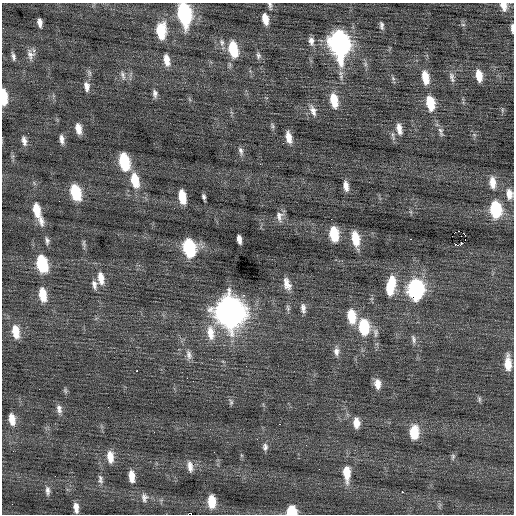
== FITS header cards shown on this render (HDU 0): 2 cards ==
NAXIS1  =                  512 / Axis length
NAXIS2  =                  512 / Axis length

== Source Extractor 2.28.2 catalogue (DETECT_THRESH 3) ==
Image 512 x 512 px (HDU 0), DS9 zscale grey, 1 PNG px = 1 image px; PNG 516 x 516 px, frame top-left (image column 1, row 512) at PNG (2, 3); no overlay
Background 0.0319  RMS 0.76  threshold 2.27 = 3 sigma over >= 5 px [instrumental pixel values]
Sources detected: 111; all 111 listed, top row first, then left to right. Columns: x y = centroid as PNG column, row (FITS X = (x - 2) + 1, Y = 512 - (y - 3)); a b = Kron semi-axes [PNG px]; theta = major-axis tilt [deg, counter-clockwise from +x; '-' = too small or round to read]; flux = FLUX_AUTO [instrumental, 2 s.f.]
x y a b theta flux
270 5 10 4 -75 120
504 6 11 8 -70 450
184 13 15 8 -80 8300
265 19 11 5 -78 580
40 23 8 4 -83 250
382 25 8 4 -77 150
463 25 6 4 -1 79
512 28 11 3 -88 170
161 31 14 8 -88 1900
311 41 10 7 -81 240
222 42 10 7 -76 210
340 43 17 10 -82 21000
233 49 15 8 -78 1900
30 55 15 9 -82 320
258 55 9 6 -81 140
13 56 10 4 -78 160
167 60 14 7 -80 480
89 72 9 5 -64 120
123 75 13 6 -71 210
451 76 10 7 -70 220
479 76 12 6 -80 650
425 77 15 7 -80 880
393 78 7 6 - 100
87 86 13 7 -83 330
155 94 10 6 -85 190
4 97 12 5 -87 1500
189 99 6 4 -70 69
334 100 15 7 -79 1100
430 103 14 8 -79 1500
313 110 16 8 -67 360
502 110 6 4 72 73
272 126 9 4 -70 100
78 129 10 5 -80 450
399 129 14 7 -79 390
441 132 14 6 -76 190
474 135 6 4 -19 77
393 136 15 4 -80 140
289 137 12 6 -78 520
62 139 11 5 -82 250
24 141 12 6 -77 260
283 143 2 2 - 25
241 151 12 6 -74 180
124 162 14 8 -78 2800
135 180 17 9 -77 1300
492 183 15 8 -84 560
346 186 11 6 -81 360
75 192 14 8 -72 2100
509 194 13 8 -82 470
182 197 12 6 -80 1100
204 197 6 3 -80 130
495 209 13 8 -84 3600
36 210 15 7 -78 980
411 212 6 4 -71 77
279 216 15 10 -87 340
41 221 16 7 -79 370
458 231 2 2 - 2700
334 234 12 7 -82 1700
465 235 2 2 - 4800
461 236 2 2 - 40
239 239 8 4 -80 280
355 239 14 6 -80 1200
410 239 2 2 - 38
47 240 10 5 -77 160
84 244 14 4 -84 130
460 244 8 3 5 1300
189 248 13 8 -79 5200
42 264 14 8 -77 3000
101 278 17 8 -81 630
94 284 12 7 -79 260
287 284 16 8 -72 450
391 286 21 9 79 1800
416 290 13 9 -88 11000
43 295 14 7 -81 990
244 295 5 5 - 100
288 308 10 5 -77 120
303 308 12 6 -81 250
230 312 16 12 -80 61000
352 316 14 8 -83 1400
364 327 13 8 -84 3000
16 332 15 8 -82 840
210 333 21 10 -83 890
375 333 14 7 -86 250
413 339 12 6 -76 190
336 351 11 8 -89 280
189 355 14 7 -80 280
508 363 16 7 -89 820
137 371 3 2 - 54
187 378 2 2 - 27
377 384 11 7 -84 470
65 391 7 5 -69 93
479 399 9 4 -79 91
231 402 9 5 -80 110
59 409 13 7 -80 260
12 419 13 7 -81 600
356 423 11 7 -87 510
280 424 2 2 - 34
414 432 13 8 89 1400
265 447 10 7 -89 180
214 452 2 2 - 36
110 457 14 7 -85 600
453 457 9 5 79 110
190 466 13 6 -79 320
347 473 18 8 -88 1000
132 476 12 6 -84 620
100 479 12 6 -81 210
48 491 13 6 -87 220
402 492 3 3 - 300
144 497 13 9 -87 260
212 501 11 7 -87 1100
76 507 11 5 -84 350
292 511 7 7 - 1600
At the frame edge (FLAGS 8, measured only in part): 7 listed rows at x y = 270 5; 504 6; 184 13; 512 28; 4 97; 509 194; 292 511